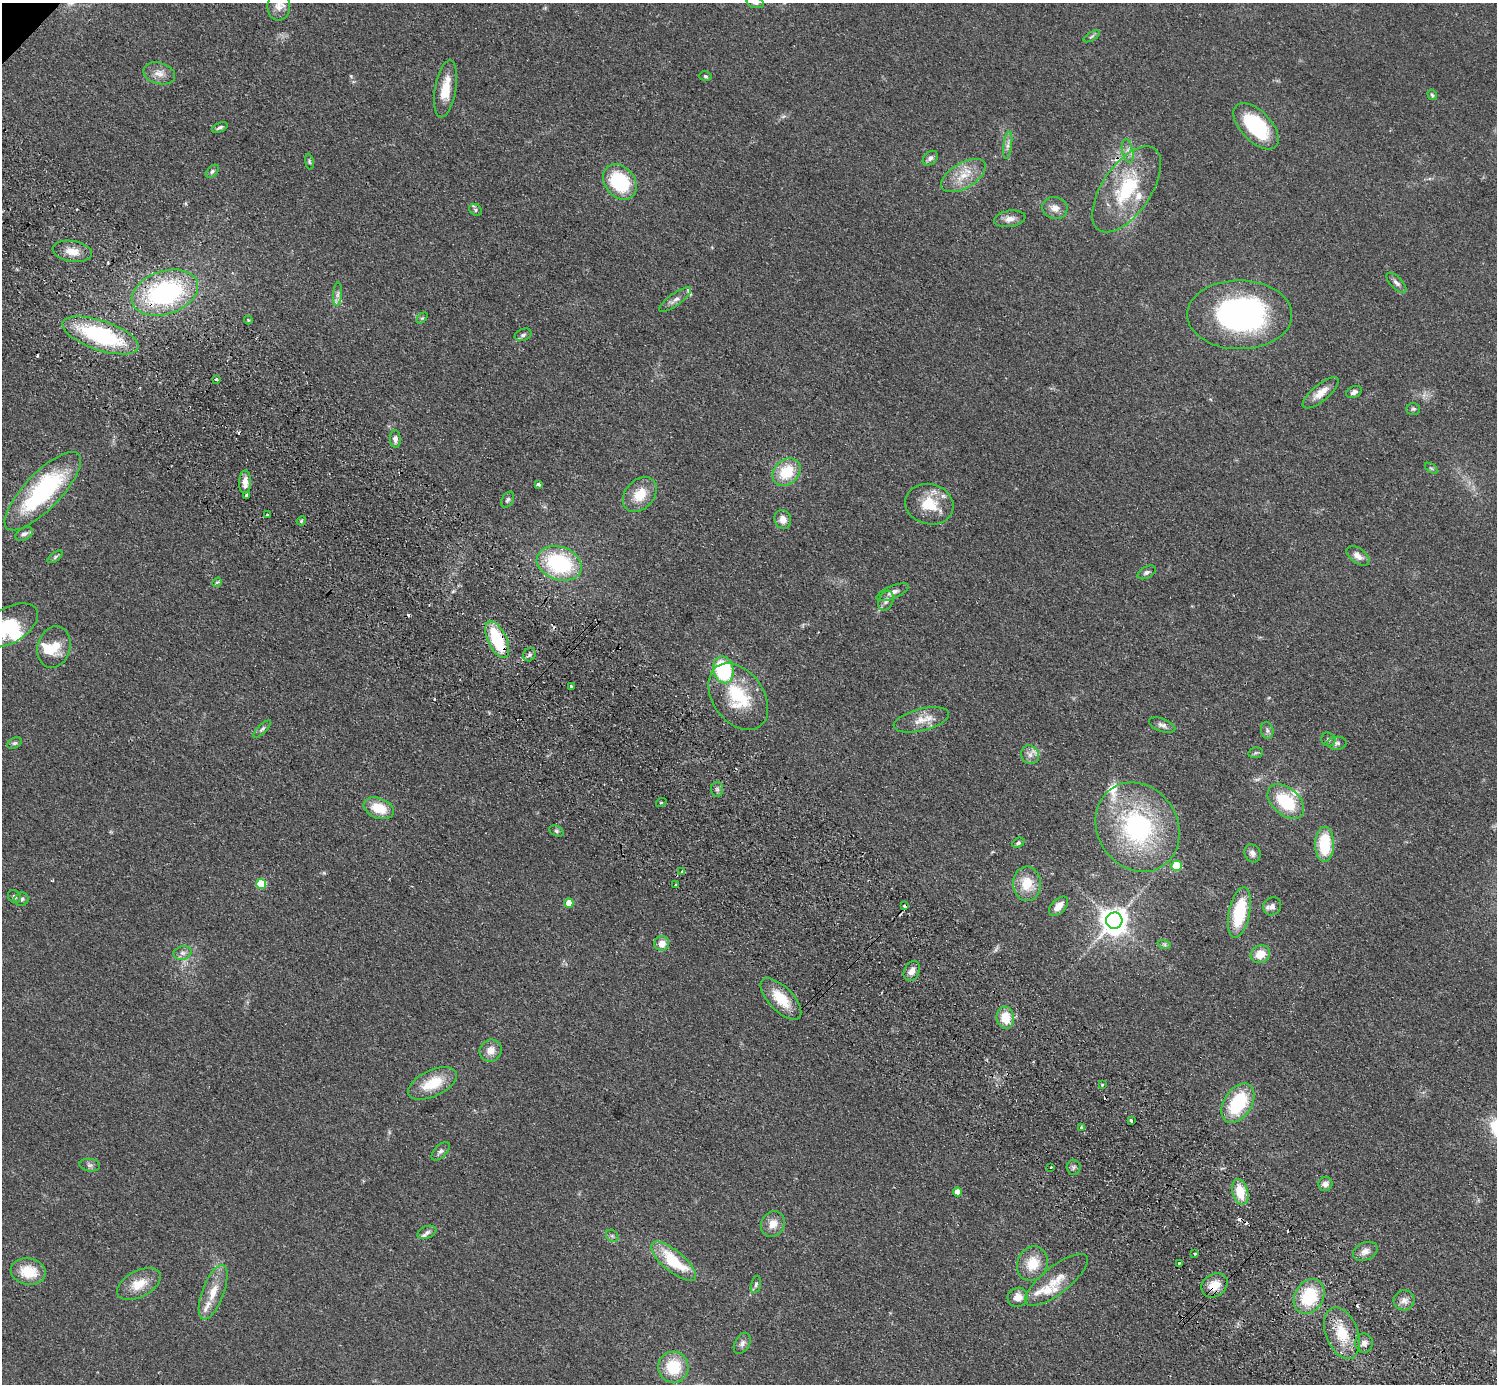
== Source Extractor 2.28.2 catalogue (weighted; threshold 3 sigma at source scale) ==
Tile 6 of 4 x 4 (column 2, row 2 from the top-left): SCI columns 1535-3029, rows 3105-4486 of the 6059 x 6069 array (HDU 1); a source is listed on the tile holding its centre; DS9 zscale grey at full resolution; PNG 1499 x 1386 px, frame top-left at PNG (2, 3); each listed source drawn as its Kron ellipse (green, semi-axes under 4 px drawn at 4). Shown black and unused: <1% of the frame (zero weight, under 2 of 3 exposures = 3% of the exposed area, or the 3 px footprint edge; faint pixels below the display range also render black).
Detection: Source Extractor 2.28.2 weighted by HDU 2 'WHT'; one run over the whole footprint, this tile lists its part. Background 0.0531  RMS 0.0077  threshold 0.0348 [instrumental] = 3 sigma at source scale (4.5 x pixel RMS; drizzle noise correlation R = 1.50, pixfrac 1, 0.05/0.05 arcsec/px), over >= 5 px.
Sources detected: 159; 2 inside a brighter object's white glare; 12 cosmic-ray / hot-pixel residue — neither listed nor drawn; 11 inside a brighter listed object's ellipse — not listed separately; the other 134 listed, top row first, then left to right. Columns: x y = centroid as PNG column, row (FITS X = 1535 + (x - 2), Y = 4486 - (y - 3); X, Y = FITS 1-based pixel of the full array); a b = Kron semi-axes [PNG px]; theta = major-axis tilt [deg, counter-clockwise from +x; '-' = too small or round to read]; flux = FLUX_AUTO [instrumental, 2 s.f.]
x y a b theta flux
755 3 9 5 -16 2.3
279 6 15 11 89 6.5
1092 36 9 4 30 1.4
159 73 16 10 -14 7
705 76 6 4 -16 1.3
446 89 29 10 80 16
1432 95 5 4 - 1.3
1256 126 29 15 -46 53
220 127 8 4 23 1.8
1008 145 14 4 82 2.8
1128 151 12 5 -79 3.5
930 158 8 6 43 2.7
309 162 8 4 -81 1.2
212 171 8 5 46 1.6
963 176 25 12 31 15
620 182 19 15 -50 51
1126 189 49 24 56 55
1055 208 12 11 - 5.8
476 210 7 5 -40 1.3
1010 219 16 8 9 5.1
72 251 20 10 -9 11
1396 283 13 6 -45 3
165 293 34 21 18 110
338 294 11 4 85 2.9
675 300 19 6 36 4.2
1239 315 52 34 0 170
422 318 6 4 43 0.98
248 320 4 4 - 0.79
100 335 40 15 -19 80
523 335 9 5 23 2.1
216 379 3 3 - 1.9
1354 392 8 5 25 2.4
1321 393 22 8 39 8.7
1413 409 7 6 - 1.5
395 439 9 5 -85 2.8
1431 468 7 3 -36 1.1
787 472 15 12 42 26
245 482 12 6 89 6.1
538 484 4 3 - 3.2
43 491 52 18 46 100
640 494 19 14 47 16
246 495 4 3 - 2.5
508 500 8 5 58 1.8
929 504 24 20 -13 22
267 515 3 3 - 1.9
783 519 10 8 -69 6.1
301 521 5 3 - 0.74
24 534 9 6 26 2.9
1358 556 13 7 -36 5.5
55 557 9 4 36 1.5
559 563 23 16 -19 69
1147 572 10 5 28 2.1
217 582 5 4 - 0.95
893 592 17 6 23 4.1
886 601 10 7 69 3.6
9 625 32 17 31 36
497 640 20 9 -65 45
54 647 21 16 74 15
529 655 7 6 - 2.1
723 670 13 10 -76 64
571 686 3 3 - 3.6
738 697 37 25 -54 40
921 720 28 11 14 11
1162 725 14 6 -20 3.2
262 729 11 4 44 1.8
1267 730 8 6 -75 2.1
1328 739 7 6 - 1.9
14 743 8 5 26 1.5
1337 743 10 6 4 2.2
1255 753 7 5 11 1.4
1030 755 10 8 -59 4.3
717 789 7 6 - 1.8
1286 802 21 13 -41 37
661 803 5 3 - 0.72
379 808 16 10 -20 18
1137 827 46 40 -58 120
556 831 7 5 -27 1.6
1018 843 6 4 28 1.4
1325 844 17 9 89 35
1252 853 9 7 -63 3.5
1177 866 5 5 - 40
682 871 4 3 - 2
261 884 5 5 - 41
1027 884 17 14 -86 18
676 885 3 3 - 3.1
14 897 7 6 - 1.8
22 899 7 6 - 1.9
569 903 5 4 - 16
905 906 4 4 - 7.3
1059 906 12 7 45 8.2
1272 906 9 8 - 4.2
1239 912 26 10 78 39
1114 921 8 8 - 940
662 944 7 7 - 7.6
1164 944 7 4 -19 1.3
182 953 9 6 13 3.1
1260 954 10 8 28 11
912 971 10 7 63 5.1
781 999 26 12 -46 20
1005 1018 11 8 -83 16
491 1051 11 10 - 7.3
433 1083 26 13 25 23
1102 1085 4 3 - 0.71
1238 1103 22 13 57 48
1131 1121 3 3 - 4.5
1081 1127 4 3 - 1.5
441 1151 11 6 46 2.6
90 1165 10 6 -7 2.3
1051 1167 3 3 - 2.1
1073 1167 7 7 - 2
1325 1184 7 7 - 3.9
958 1192 4 4 - 8.2
1240 1192 13 8 -76 19
773 1224 13 11 54 8.3
427 1232 10 6 22 2.6
612 1236 7 5 -43 1.6
1365 1251 13 9 24 5
1195 1253 3 3 - 2.2
674 1261 28 10 -40 36
1179 1263 3 3 - 1.9
1032 1264 18 15 67 17
28 1272 18 13 -11 19
1057 1280 38 13 38 15
139 1284 24 13 28 15
756 1284 9 5 77 1.8
1214 1285 14 11 35 12
213 1292 29 11 69 14
1018 1297 10 9 - 7.8
1309 1297 18 14 59 38
1404 1300 10 10 - 4.6
1342 1333 27 16 -68 23
742 1343 11 7 60 3.2
1364 1343 9 9 - 3.9
673 1367 15 15 - 28
Overlapping masked pixels (flux is a lower limit): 5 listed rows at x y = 165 293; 100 335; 497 640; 905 906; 1214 1285
Isophote crosses this tile's border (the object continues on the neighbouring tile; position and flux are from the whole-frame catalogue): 3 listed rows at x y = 755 3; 279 6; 9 625